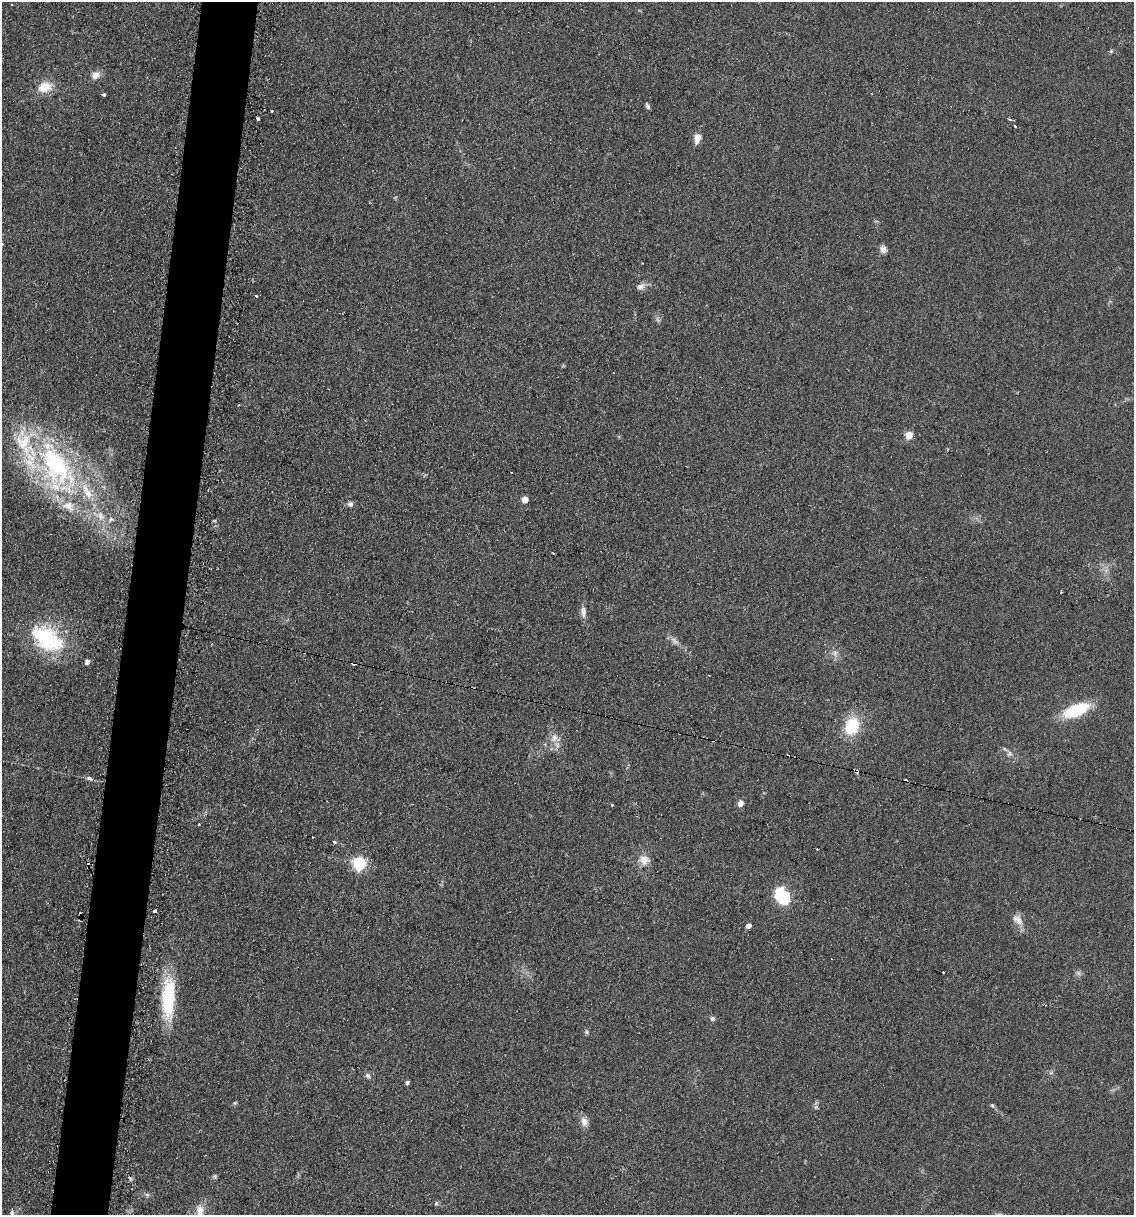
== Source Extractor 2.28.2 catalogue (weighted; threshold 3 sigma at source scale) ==
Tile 7 of 4 x 4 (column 3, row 2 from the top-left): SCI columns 2388-3519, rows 2428-3640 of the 4903 x 4854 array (HDU 1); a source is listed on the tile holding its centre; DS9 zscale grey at full resolution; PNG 1136 x 1217 px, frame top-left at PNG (2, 2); no overlay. Shown black and unused: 5% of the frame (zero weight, under 2 of 3 exposures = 2% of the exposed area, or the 3 px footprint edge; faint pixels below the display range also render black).
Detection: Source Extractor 2.28.2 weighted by HDU 2 'WHT'; one run over the whole footprint, this tile lists its part. Background 0.101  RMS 0.012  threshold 0.0519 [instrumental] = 3 sigma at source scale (4.5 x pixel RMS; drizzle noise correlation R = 1.50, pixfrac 1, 0.05/0.05 arcsec/px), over >= 5 px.
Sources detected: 80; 11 cosmic-ray / hot-pixel residue — not listed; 5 inside a brighter listed object's ellipse — not listed separately; the other 64 listed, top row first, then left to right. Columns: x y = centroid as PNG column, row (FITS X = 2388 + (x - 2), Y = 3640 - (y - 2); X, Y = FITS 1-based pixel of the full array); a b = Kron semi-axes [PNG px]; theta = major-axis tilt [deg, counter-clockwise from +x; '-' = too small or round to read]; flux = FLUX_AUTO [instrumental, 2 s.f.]
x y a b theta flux
1111 51 5 4 - 1.6
96 75 10 8 32 9.1
45 87 14 10 12 24
872 94 3 2 - 0.85
104 95 4 3 - 5.4
647 106 7 4 -64 2.4
272 110 3 2 - 2.1
257 118 3 3 - 12
1010 119 4 2 - 3.5
1014 120 3 2 - 1.4
1015 125 3 3 - 4.5
697 138 11 7 78 11
883 249 10 8 -65 5.2
641 287 11 9 10 6
256 295 3 3 - 3.7
657 319 7 4 -71 2.5
239 405 4 2 - 0.89
909 435 5 4 - 33
56 466 82 41 -63 240
525 499 5 5 - 17
350 504 7 7 - 3.6
111 519 9 7 21 5.1
214 521 5 4 - 1.6
553 553 3 2 - 2.3
583 612 16 7 -87 6.4
47 639 43 24 -32 92
675 641 15 6 -43 6.1
835 653 8 6 46 4.1
87 662 4 4 - 6.9
353 663 5 3 - 4.4
1076 710 23 11 23 63
852 726 17 14 67 47
554 738 12 9 82 9.5
1009 753 8 8 - 4.5
89 778 9 6 -17 3.4
740 803 6 5 - 7.5
612 805 3 3 - 4
312 837 3 2 - 0.96
334 842 3 3 - 5.4
817 849 3 3 - 3.1
644 860 13 13 - 12
87 862 3 2 - 4.4
360 863 6 6 - 200
783 897 12 10 -59 75
155 911 3 3 - 16
1019 921 15 10 -70 9.7
749 926 4 4 - 7.6
944 972 3 2 - 1.5
1078 973 7 6 - 3.1
168 998 51 15 87 71
713 1018 6 6 - 3
586 1032 7 5 -49 2.2
1051 1073 6 4 1 2.1
368 1075 8 6 -42 3.4
407 1082 4 4 - 3.2
235 1103 5 3 - 1.3
992 1105 6 5 - 1.8
816 1107 6 5 - 2.1
584 1122 13 10 -77 7.8
215 1177 5 5 - 2.3
147 1195 8 5 -17 2.7
436 1203 6 5 - 1.9
200 1211 19 10 -90 16
12 1213 9 6 82 3.3
Overlapping masked pixels (flux is a lower limit): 2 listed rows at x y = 353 663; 87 862
Isophote crosses this tile's border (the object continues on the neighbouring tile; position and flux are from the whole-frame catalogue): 2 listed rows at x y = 200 1211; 12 1213